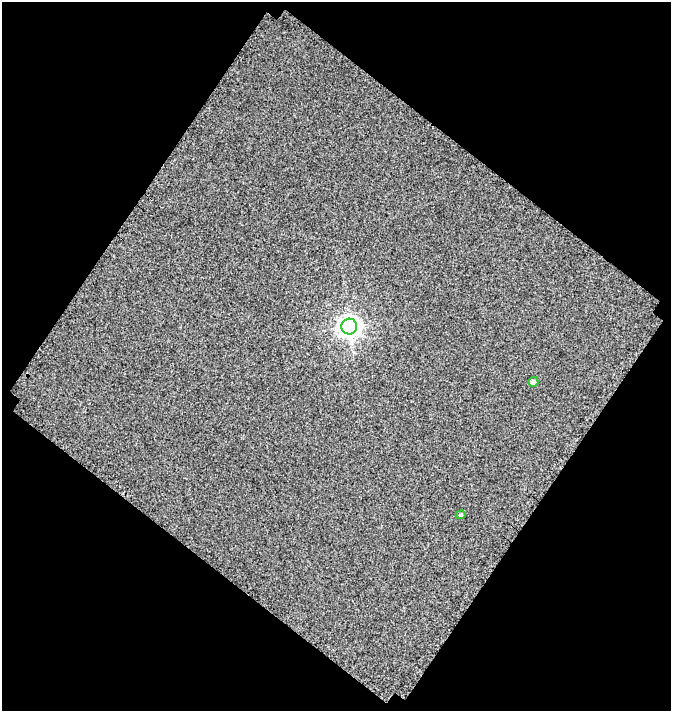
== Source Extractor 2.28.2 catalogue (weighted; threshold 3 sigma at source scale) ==
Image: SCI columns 506-1174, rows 636-1344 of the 1367 x 1516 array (HDU 1 of 3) = the unmasked area's bounding box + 8 px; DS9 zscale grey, full resolution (1 PNG px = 1 image px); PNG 673 x 713 px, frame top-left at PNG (2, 2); each listed source drawn as its Kron ellipse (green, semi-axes under 4 px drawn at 4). Shown black and unused: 49% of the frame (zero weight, under 3 of 4 exposures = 20% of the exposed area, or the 3 px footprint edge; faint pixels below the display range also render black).
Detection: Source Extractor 2.28.2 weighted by HDU 2 'WHT'. Background -0.131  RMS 2.2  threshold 9.9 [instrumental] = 3 sigma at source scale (4.5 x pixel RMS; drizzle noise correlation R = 1.50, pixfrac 1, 0.0396/0.0396 arcsec/px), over >= 5 px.
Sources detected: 3; all 3 listed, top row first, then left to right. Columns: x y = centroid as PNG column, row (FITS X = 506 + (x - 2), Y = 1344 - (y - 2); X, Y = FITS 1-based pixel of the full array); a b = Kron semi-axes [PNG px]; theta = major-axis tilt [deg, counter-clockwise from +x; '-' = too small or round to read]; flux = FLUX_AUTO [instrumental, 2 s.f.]
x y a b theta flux
349 326 8 8 - 140000
533 382 5 5 - 730
461 515 5 4 - 270